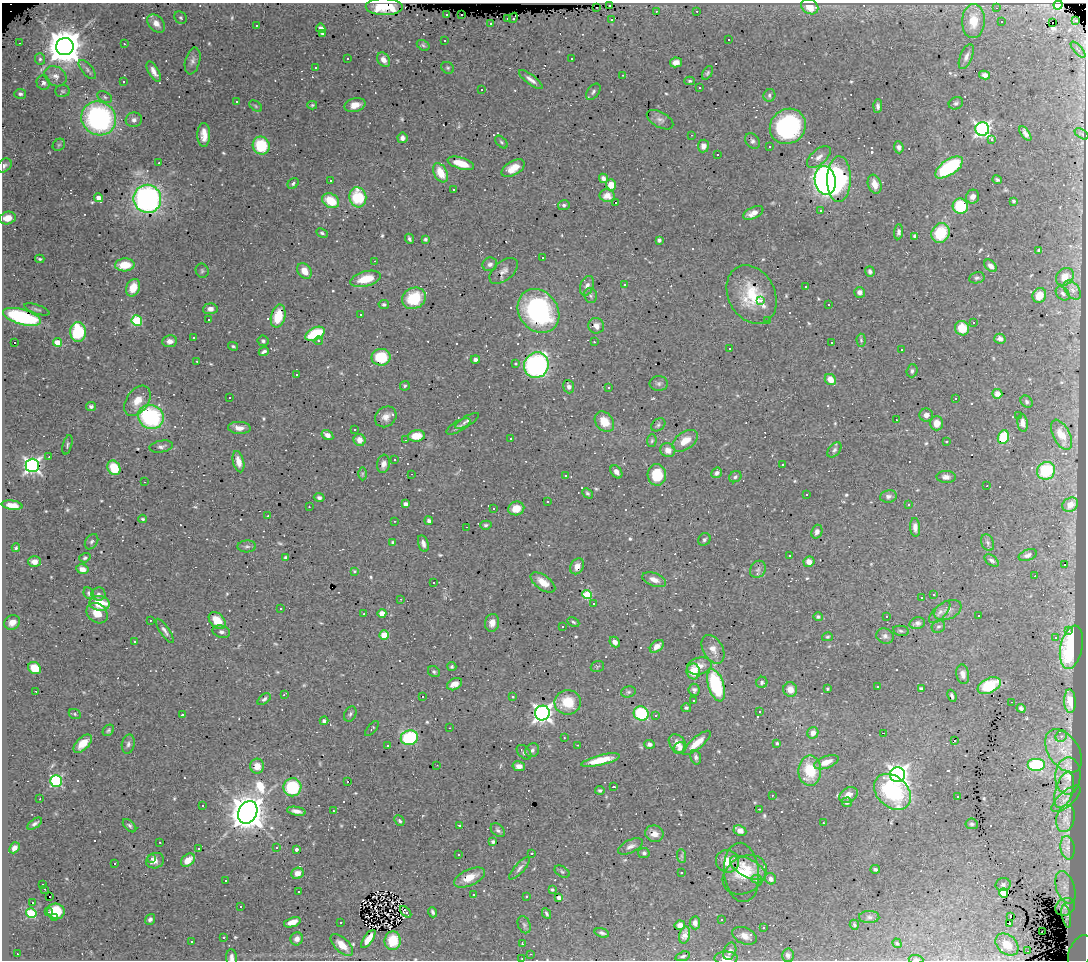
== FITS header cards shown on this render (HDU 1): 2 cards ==
NAXIS1  =                 1084
NAXIS2  =                  958

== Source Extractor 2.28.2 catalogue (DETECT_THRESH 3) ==
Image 1084 x 958 px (HDU 1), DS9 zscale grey, 1 PNG px = 1 image px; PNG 1088 x 962 px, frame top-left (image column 1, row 958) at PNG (2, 3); each listed source drawn as its Kron ellipse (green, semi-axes under 4 px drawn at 4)
Background 0.819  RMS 0.033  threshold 0.098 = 3 sigma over >= 5 px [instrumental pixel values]
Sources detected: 727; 3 with non-positive FLUX_AUTO (blend fragments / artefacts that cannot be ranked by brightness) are neither listed nor drawn; of the other 724, the 500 brightest by FLUX_AUTO listed and drawn (224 fainter detections omitted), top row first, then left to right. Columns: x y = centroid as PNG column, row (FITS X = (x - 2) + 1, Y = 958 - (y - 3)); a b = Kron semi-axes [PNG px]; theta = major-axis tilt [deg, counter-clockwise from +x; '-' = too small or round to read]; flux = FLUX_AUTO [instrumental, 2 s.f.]
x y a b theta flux
609 5 3 3 - 83
1058 5 4 4 - 110
384 7 18 8 -1 92
596 7 3 2 - 5.3
810 7 9 7 -31 40
996 8 3 2 - 5.3
656 11 3 2 - 3.3
697 11 3 2 - 7.4
447 14 3 3 - 16
462 15 3 2 - 13
181 18 7 6 - 4
513 18 5 2 - 4.7
508 19 3 3 - 33
611 20 3 3 - 12
1076 20 3 3 - 52
973 21 17 11 87 36
1001 22 3 3 - 46
1053 22 4 3 - 230
156 23 10 7 -48 16
491 23 3 3 - 9.6
256 25 3 2 - 3.6
321 28 5 4 - 9.9
323 34 4 4 - 5.8
729 39 3 3 - 42
445 41 3 3 - 18
20 43 3 2 - 7.6
124 44 3 2 - 4.2
423 45 7 5 -30 4
65 47 9 8 - 6300
1078 50 10 3 -49 3.5
966 57 13 6 68 11
40 59 6 5 - 4.8
347 59 3 3 - 8.2
572 59 3 3 - 6.6
384 60 8 5 -58 12
193 61 14 7 75 11
676 62 6 5 - 15
315 67 3 2 - 3.8
448 68 7 5 -31 3.9
87 69 12 5 -49 7.5
154 71 11 5 -61 15
707 73 8 4 58 4.2
623 75 3 2 - 5.4
985 75 5 4 - 9.9
55 76 12 9 -36 15
531 80 14 4 -37 12
690 81 5 4 - 3.9
123 82 3 3 - 99
43 83 7 6 - 7
699 88 3 3 - 5.8
482 89 3 2 - 3.9
63 91 7 5 -2 4.6
593 92 9 5 53 6.2
20 94 6 5 - 5.5
769 95 6 6 - 5.2
105 97 8 5 -28 5.6
236 102 3 3 - 3.9
956 103 7 6 - 6.1
312 105 5 4 - 3.3
355 105 10 7 14 23
256 106 7 4 -37 3.4
878 106 6 4 87 7.2
99 118 18 16 -36 460
134 120 8 7 - 9.9
660 120 14 7 -29 7.8
788 126 19 17 41 280
982 129 7 6 - 710
1025 133 8 4 -56 10
1082 134 8 4 -32 3.5
204 135 12 6 90 25
691 135 3 2 - 6.2
402 138 5 5 - 7.8
992 140 3 3 - 22
753 141 8 6 -53 5.4
501 142 7 4 -47 3.9
59 145 7 5 43 3.8
261 146 9 8 - 100
703 146 6 5 - 15
769 147 3 2 - 4.5
899 147 6 4 -85 6.8
718 154 3 2 - 8.4
819 157 14 7 41 15
159 163 3 2 - 4
461 163 14 5 -17 45
4 166 8 6 40 7.6
949 167 16 7 34 200
513 168 13 7 30 29
441 173 10 6 -61 42
603 178 5 4 - 8.4
839 179 23 12 89 270
330 180 3 3 - 32
825 180 14 10 -80 1000
997 180 5 3 - 4.8
293 184 6 5 - 4.5
875 184 10 6 -73 22
611 185 5 5 - 26
454 189 3 3 - 4.9
607 196 8 6 -8 15
358 197 10 8 -81 100
973 197 7 6 - 13
98 198 4 4 - 19
147 199 14 13 - 670
331 201 9 7 -30 64
1013 201 4 3 - 5
615 202 3 3 - 1000
564 205 6 5 - 5.8
960 206 7 7 - 110
821 210 3 3 - 5.7
753 213 11 5 26 20
8 218 8 6 9 31
899 232 7 4 84 7.1
322 233 6 4 -26 4.4
941 233 10 9 - 85
915 236 4 3 - 5
409 239 5 3 - 4.8
425 239 3 3 - 3.6
659 240 4 4 - 5.5
1039 250 4 3 - 3.3
543 258 3 3 - 110
40 259 4 3 - 3.5
375 261 3 2 - 5.8
490 264 7 6 - 8.4
125 265 9 6 3 53
991 266 7 5 -45 11
202 271 7 6 - 4.6
304 271 8 6 -55 24
504 271 17 9 40 11
870 271 5 4 - 6
1065 277 10 7 45 25
977 278 8 5 12 5
366 279 15 7 16 57
624 285 3 3 - 5
587 286 10 6 68 12
806 287 3 3 - 6.4
133 288 9 6 66 36
1072 290 11 7 -51 11
860 292 5 5 - 10
1063 293 8 5 -46 5.8
752 294 31 23 -62 100
590 295 8 6 -79 5.9
1039 295 8 6 60 35
414 298 12 10 29 77
761 300 3 3 - 64
384 304 5 4 - 5
829 305 3 3 - 18
37 309 13 4 -18 5.9
210 309 7 5 5 12
538 311 23 19 -52 400
361 314 3 3 - 22
278 316 12 7 77 66
22 317 19 7 -15 250
208 319 3 3 - 56
137 320 5 5 - 180
767 320 3 3 - 16
974 323 3 3 - 100
596 326 8 7 - 15
962 328 7 7 - 48
78 332 10 8 89 140
315 334 10 6 26 120
193 337 3 3 - 4.9
1000 339 5 5 - 11
861 340 6 4 -88 3.7
170 341 7 6 - 13
263 341 5 5 - 4.1
318 341 5 4 - 5
57 342 4 4 - 51
594 342 3 3 - 3.5
14 343 3 3 - 59
832 343 3 2 - 15
233 346 5 3 - 3.4
730 349 3 3 - 37
901 350 3 3 - 61
264 351 5 3 - 5.9
381 357 9 8 - 88
475 360 4 4 - 6.7
197 361 3 2 - 3.3
516 364 3 3 - 18
536 365 13 12 - 500
912 371 6 5 - 5.4
296 374 3 3 - 34
830 379 6 5 - 27
659 383 9 7 0 6.7
405 386 5 5 - 3.5
569 387 7 5 -70 8.2
609 387 3 3 - 5.6
997 394 5 5 - 15
230 397 3 3 - 66
956 399 4 3 - 4.5
137 401 17 11 55 34
1027 402 7 5 -48 5
91 406 5 4 - 6.6
926 415 6 6 - 12
1019 416 3 2 - 3.5
151 417 13 11 -23 290
386 417 11 9 39 16
896 420 3 2 - 7.1
467 421 13 5 30 9.1
604 422 11 8 -50 44
937 423 7 6 - 26
1023 423 9 5 -83 15
658 425 8 5 38 5
458 426 13 5 29 8.5
239 428 11 6 -3 16
354 429 3 3 - 15
327 435 6 4 -32 12
1061 435 16 8 -63 45
416 436 8 5 8 38
1003 437 7 5 68 120
511 438 3 3 - 7.3
360 440 6 5 - 18
405 440 3 2 - 6.5
652 441 6 5 - 3.6
685 441 14 8 35 35
946 441 3 3 - 25
67 445 10 4 75 3.9
161 446 12 6 11 8
668 450 7 7 - 18
834 450 9 5 50 6.3
49 457 3 2 - 6.6
395 460 3 3 - 45
238 462 11 5 -75 19
384 464 9 6 81 12
782 464 3 3 - 3.3
32 465 7 6 - 790
114 468 8 6 -62 70
1046 471 9 8 - 130
616 472 7 5 -54 9.9
717 473 6 4 40 7.8
362 474 6 4 89 3.4
411 474 3 2 - 7.9
566 475 3 3 - 23
657 475 10 9 - 69
735 477 6 5 - 5.5
946 477 10 6 -1 11
144 482 3 2 - 3.8
987 486 3 2 - 7.3
587 493 6 4 -44 3.9
806 495 3 3 - 31
888 496 8 6 8 7.9
319 498 5 4 - 5.6
548 502 3 3 - 5.7
405 504 4 4 - 12
12 505 10 4 -8 23
909 505 3 2 - 3.4
1070 505 8 6 31 26
309 507 3 2 - 3.9
494 508 3 3 - 5.7
516 508 8 7 - 31
268 516 3 3 - 4.8
143 519 4 3 - 3.5
394 521 3 2 - 4.3
429 521 4 4 - 6.2
486 525 5 4 - 4.7
466 527 3 2 - 4.2
915 527 9 5 -85 12
817 532 7 5 71 8.3
704 539 6 6 - 5.3
91 542 8 6 56 5.7
393 542 4 4 - 3.3
423 543 8 5 -74 11
988 543 9 6 -66 6.4
247 546 9 6 1 6.6
16 548 4 3 - 3.3
1028 555 9 5 21 10
790 556 3 3 - 8
286 557 4 3 - 5
85 558 5 4 - 4.3
992 560 8 5 -36 6.6
34 562 6 5 - 16
809 562 5 5 - 17
1065 565 3 3 - 120
577 566 8 6 58 18
82 569 6 4 -11 15
758 569 9 7 57 9.1
354 572 4 4 - 5.1
1035 576 3 2 - 7.2
654 580 12 6 -20 17
433 582 3 3 - 140
543 582 14 7 -35 28
89 593 6 5 - 4.7
98 594 7 6 - 6.4
587 595 5 4 - 110
934 595 3 2 - 6.3
922 598 3 3 - 24
401 599 3 2 - 5.3
99 603 10 7 -11 70
593 603 3 3 - 61
281 609 3 2 - 4.3
948 610 14 9 24 15
940 612 14 6 46 10
97 613 11 9 -42 34
382 613 4 4 - 30
364 614 3 2 - 4.2
978 615 3 3 - 74
887 616 3 2 - 5.3
818 617 5 4 - 4.1
150 620 3 2 - 7.2
217 620 10 7 -46 48
12 622 8 7 - 17
573 622 6 3 -26 3.6
492 623 9 7 81 17
917 623 8 5 15 8.3
563 627 3 3 - 6.7
938 627 7 6 - 6
1069 630 3 3 - 20
165 631 14 4 -55 8.9
901 631 8 5 -11 4.4
221 632 9 6 -14 7.6
384 635 4 4 - 61
885 636 9 7 -19 7.9
827 637 5 4 - 3.3
1056 638 3 3 - 18
134 642 3 3 - 74
615 642 6 4 -47 12
657 646 8 5 39 15
1071 647 22 11 78 180
713 649 15 10 -61 21
699 666 12 8 13 23
452 667 4 4 - 4.2
597 667 7 5 19 3.5
35 668 7 5 -37 49
693 671 8 7 - 46
434 672 6 5 - 4.6
963 674 10 6 -80 11
762 682 6 5 - 6
454 684 8 5 26 14
716 685 17 7 -73 210
989 686 12 7 25 90
877 687 3 3 - 6.1
921 688 4 3 - 6.4
790 689 7 7 - 21
827 689 3 3 - 3.5
694 690 6 5 - 6.7
36 691 3 2 - 6.3
628 692 7 5 14 4.7
284 694 4 2 - 3.3
423 696 3 3 - 280
952 696 6 3 -68 6.6
513 697 3 3 - 12
264 699 7 4 38 5.7
693 701 3 3 - 7.9
1070 701 12 6 -87 24
568 702 13 12 - 64
1012 702 3 2 - 4
686 708 5 4 - 5.2
1021 708 4 4 - 6.7
759 712 3 3 - 5.3
542 713 7 7 - 1100
641 713 8 7 - 150
75 714 6 5 - 3.2
350 714 8 5 63 5.9
182 715 3 3 - 25
656 715 3 3 - 94
324 721 4 4 - 5.3
450 728 3 2 - 7.8
372 729 9 4 49 4
108 730 6 5 - 4.1
813 733 6 5 - 15
883 733 3 2 - 56
1061 736 6 5 - 5
409 738 9 7 11 210
564 738 3 2 - 5.5
954 740 3 3 - 81
697 743 17 6 41 32
777 743 4 4 - 3.8
83 744 11 6 45 31
128 744 10 6 78 7.4
649 744 5 4 - 8.5
677 744 10 7 -52 17
388 745 3 3 - 4.6
578 745 3 2 - 12
680 748 6 5 - 6.5
532 750 7 6 - 6.8
1063 751 24 15 -55 42
524 752 8 6 -44 6.2
696 757 7 5 -74 6
600 760 19 5 13 49
826 762 13 6 21 25
437 765 2 2 - 4.7
1036 765 9 6 0 210
257 766 7 7 - 28
519 766 6 5 - 14
810 771 15 11 89 87
897 775 7 7 - 1300
1068 776 18 12 87 27
56 781 6 6 - 280
348 781 3 3 - 59
292 787 9 9 - 170
614 787 3 3 - 20
600 790 4 4 - 3.9
1064 790 18 8 74 22
892 792 21 15 -42 240
772 795 3 3 - 4.4
848 795 10 7 33 18
957 797 3 3 - 160
40 799 3 2 - 3.4
1066 799 18 7 41 12
847 802 5 4 - 5.7
202 806 3 2 - 3.3
759 809 3 2 - 21
296 811 9 4 -10 13
333 811 3 3 - 7.1
248 812 12 9 63 6300
1065 818 14 9 77 16
399 820 6 4 -50 4.5
823 823 3 2 - 3.7
35 824 8 4 34 7
972 824 6 5 - 4.5
460 825 3 3 - 10
129 826 8 5 -45 5.4
498 830 8 5 -42 6.2
740 830 7 5 -25 14
654 834 9 8 - 17
160 842 3 2 - 7.8
493 842 4 3 - 5.1
630 846 13 6 26 11
277 847 3 3 - 10
14 848 6 4 49 13
1068 848 12 7 -81 9.8
198 849 3 3 - 8.6
296 849 3 3 - 5.8
532 853 3 3 - 130
644 853 6 5 - 5.2
459 855 3 3 - 12
682 856 7 4 -89 4.3
151 859 3 3 - 4.2
188 860 8 5 41 27
155 861 9 7 21 21
727 861 12 11 - 27
115 864 3 3 - 1200
520 868 14 5 48 8.5
748 868 19 9 -27 30
875 869 5 4 - 5.2
562 872 8 5 -32 4.4
741 872 30 17 -84 56
298 873 6 5 - 19
681 873 3 3 - 10
745 875 23 17 35 50
469 877 16 8 25 39
756 879 5 4 - 6.3
771 879 6 5 - 8.3
226 880 3 2 - 3.8
43 884 3 3 - 5.5
1003 884 7 6 - 7
1065 887 17 9 -71 20
45 889 3 2 - 5.4
552 890 4 3 - 3.4
299 892 3 3 - 6.1
1004 893 5 4 - 110
473 894 3 3 - 40
526 896 3 3 - 23
49 897 2 2 - 14
559 898 4 3 - 8.4
32 903 3 3 - 5
240 906 3 3 - 130
1065 907 10 8 29 13
56 911 9 7 -8 74
49 912 3 2 - 11
406 912 7 3 -46 5.1
433 912 5 3 - 4.8
31 913 5 5 - 160
547 914 5 3 - 4.6
1011 916 3 3 - 25
1066 916 12 3 -79 9
869 917 10 6 -1 7.2
55 918 4 3 - 250
150 919 6 4 53 6.7
722 919 3 3 - 11
292 922 9 4 19 21
341 922 3 3 - 8.5
695 923 6 5 - 11
1009 923 3 2 - 6.1
524 925 9 6 -66 5.5
680 925 5 4 - 12
854 925 5 4 - 3.6
763 928 3 2 - 3.4
1042 932 4 2 - 4.6
602 933 7 4 -16 6.4
685 935 8 5 76 12
744 936 13 8 -22 21
224 937 3 3 - 14
297 939 6 6 - 10
368 939 11 4 55 27
191 941 3 3 - 5.8
393 941 9 8 - 50
897 943 5 4 - 3.3
522 944 3 2 - 6.5
342 945 14 7 -44 32
1007 945 13 9 -43 37
730 951 9 6 67 11
1028 951 3 2 - 9.1
1080 953 18 11 69 35
17 954 3 2 - 8.1
530 954 3 2 - 9.1
788 955 6 6 - 7.7
683 956 7 4 18 5.1
231 958 8 5 -88 11
726 958 11 6 2 18
522 959 3 3 - 4.7
916 959 7 4 -3 4.7
At the frame edge (FLAGS 8, measured only in part): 8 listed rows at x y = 1058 5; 384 7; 4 166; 1080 953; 231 958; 726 958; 522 959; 916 959
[224 fainter detections neither listed nor drawn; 3 non-positive-flux detections neither listed nor drawn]